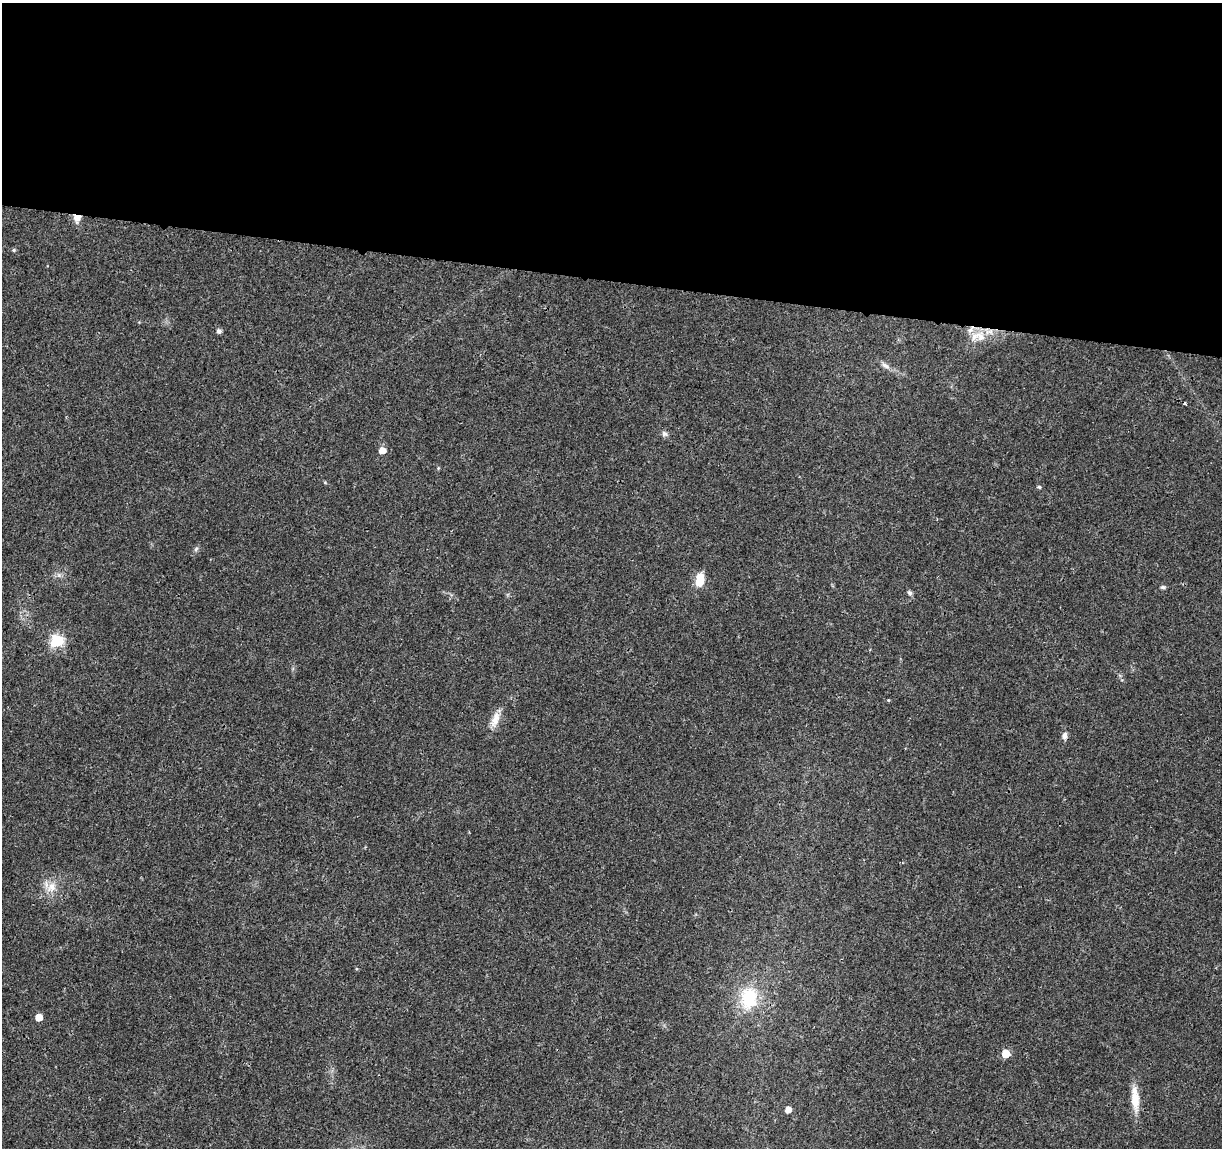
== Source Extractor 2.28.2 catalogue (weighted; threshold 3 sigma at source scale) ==
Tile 3 of 4 x 4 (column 3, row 1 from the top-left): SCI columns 2447-3666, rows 3668-4813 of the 4896 x 5099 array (HDU 1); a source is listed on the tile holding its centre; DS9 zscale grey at full resolution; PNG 1224 x 1150 px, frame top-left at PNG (2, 3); no overlay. Shown black and unused: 24% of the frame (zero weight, under 3 of 4 exposures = <1% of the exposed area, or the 3 px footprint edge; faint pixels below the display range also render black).
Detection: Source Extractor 2.28.2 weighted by HDU 2 'WHT'; one run over the whole footprint, this tile lists its part. Background 0.0204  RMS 0.0029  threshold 0.0131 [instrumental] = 3 sigma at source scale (4.5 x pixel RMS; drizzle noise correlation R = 1.50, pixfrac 1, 0.0396/0.0396 arcsec/px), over >= 5 px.
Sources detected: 24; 1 cosmic-ray / hot-pixel residue — not listed; the other 23 listed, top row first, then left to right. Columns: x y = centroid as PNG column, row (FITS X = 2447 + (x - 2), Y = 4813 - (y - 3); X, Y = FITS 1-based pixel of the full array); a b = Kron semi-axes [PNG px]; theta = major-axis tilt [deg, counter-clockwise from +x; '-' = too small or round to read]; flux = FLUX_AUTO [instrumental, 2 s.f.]
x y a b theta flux
77 218 9 8 - 2.2
14 250 5 4 - 0.43
219 331 5 5 - 1
980 336 18 15 -33 4.9
885 365 12 6 -29 1.3
664 434 8 7 - 0.93
382 450 6 6 - 2.5
438 468 5 4 - 0.31
1039 487 5 4 - 0.4
196 549 7 5 46 0.6
700 580 15 9 85 5
1163 587 7 4 0 0.53
910 593 7 5 -44 0.67
57 641 6 6 - 36
888 700 4 3 - 0.26
495 719 22 9 67 3.3
1065 735 10 6 78 1.1
51 887 17 11 55 3.7
749 998 30 23 85 13
39 1017 5 5 - 3.9
1006 1053 5 5 - 6.4
1135 1099 30 10 -86 5.2
788 1109 5 5 - 2.3
Overlapping masked pixels (flux is a lower limit): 2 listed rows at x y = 77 218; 980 336